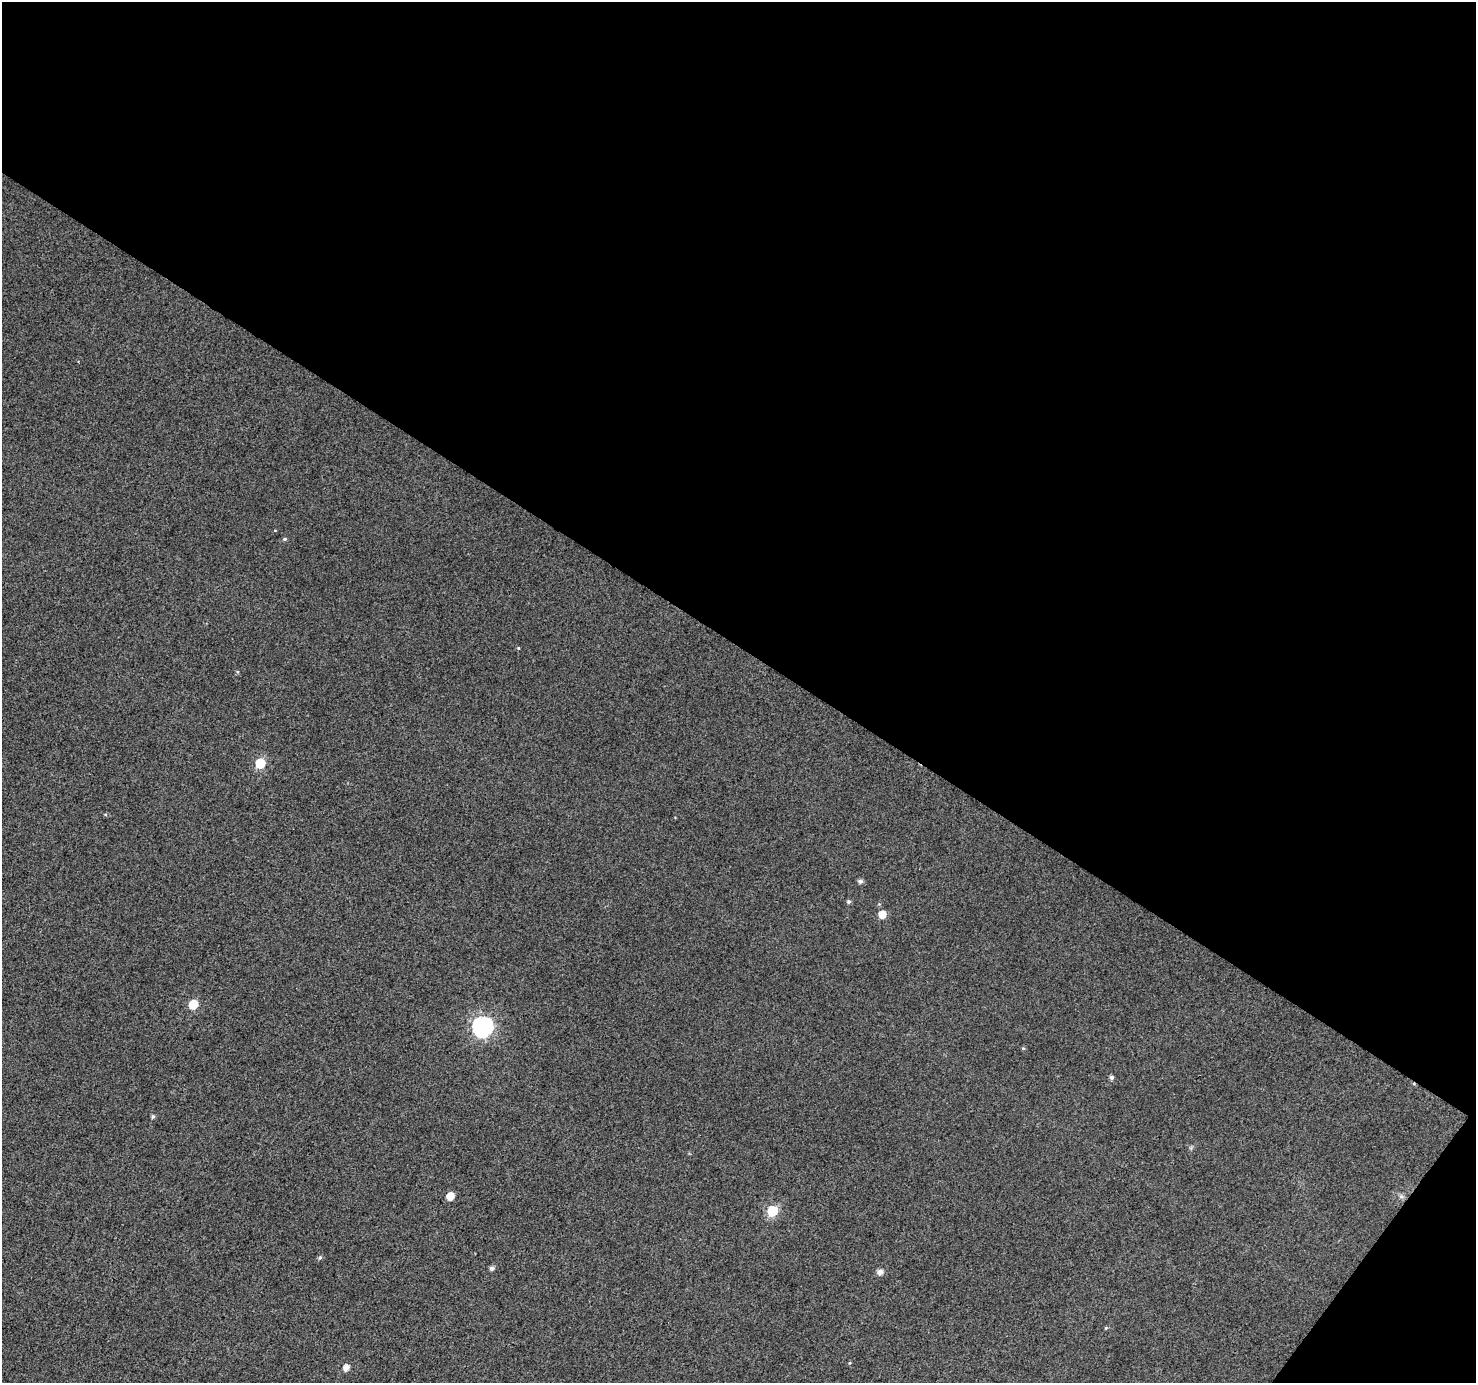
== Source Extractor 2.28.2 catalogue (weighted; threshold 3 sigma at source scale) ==
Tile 2 of 2 x 2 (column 2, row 1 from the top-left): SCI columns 1477-2950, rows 1499-2879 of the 2951 x 2977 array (HDU 1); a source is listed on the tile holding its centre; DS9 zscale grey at full resolution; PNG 1478 x 1385 px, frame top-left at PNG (2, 2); no overlay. Shown black and unused: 48% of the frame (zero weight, under 3 of 4 exposures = <1% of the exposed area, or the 3 px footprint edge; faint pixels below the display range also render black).
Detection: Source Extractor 2.28.2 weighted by HDU 2 'WHT'; one run over the whole footprint, this tile lists its part. Background 0.0135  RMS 0.011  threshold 0.0499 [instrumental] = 3 sigma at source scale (4.5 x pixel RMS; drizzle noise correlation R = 1.50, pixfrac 1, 0.0396/0.0396 arcsec/px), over >= 5 px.
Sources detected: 19; all 19 listed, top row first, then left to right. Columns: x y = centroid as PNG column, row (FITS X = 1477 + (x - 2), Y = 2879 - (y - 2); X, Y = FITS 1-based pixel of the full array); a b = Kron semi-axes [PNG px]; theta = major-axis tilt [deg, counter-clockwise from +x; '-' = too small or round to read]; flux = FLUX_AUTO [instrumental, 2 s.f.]
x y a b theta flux
285 539 5 4 - 1.6
518 648 5 3 - 0.85
260 763 6 6 - 38
860 881 6 5 - 3.2
848 901 5 5 - 1.9
882 914 6 6 - 12
193 1004 6 6 - 31
483 1026 8 8 - 340
1023 1048 5 3 - 1.1
1111 1077 5 5 - 2.6
153 1117 5 5 - 1.9
450 1196 6 5 - 15
1401 1196 7 5 -44 2.4
772 1211 6 6 - 59
320 1258 6 5 - 1.8
492 1268 5 5 - 3.4
880 1272 6 5 - 5.8
1106 1328 5 3 - 1.1
346 1367 6 5 - 7.3